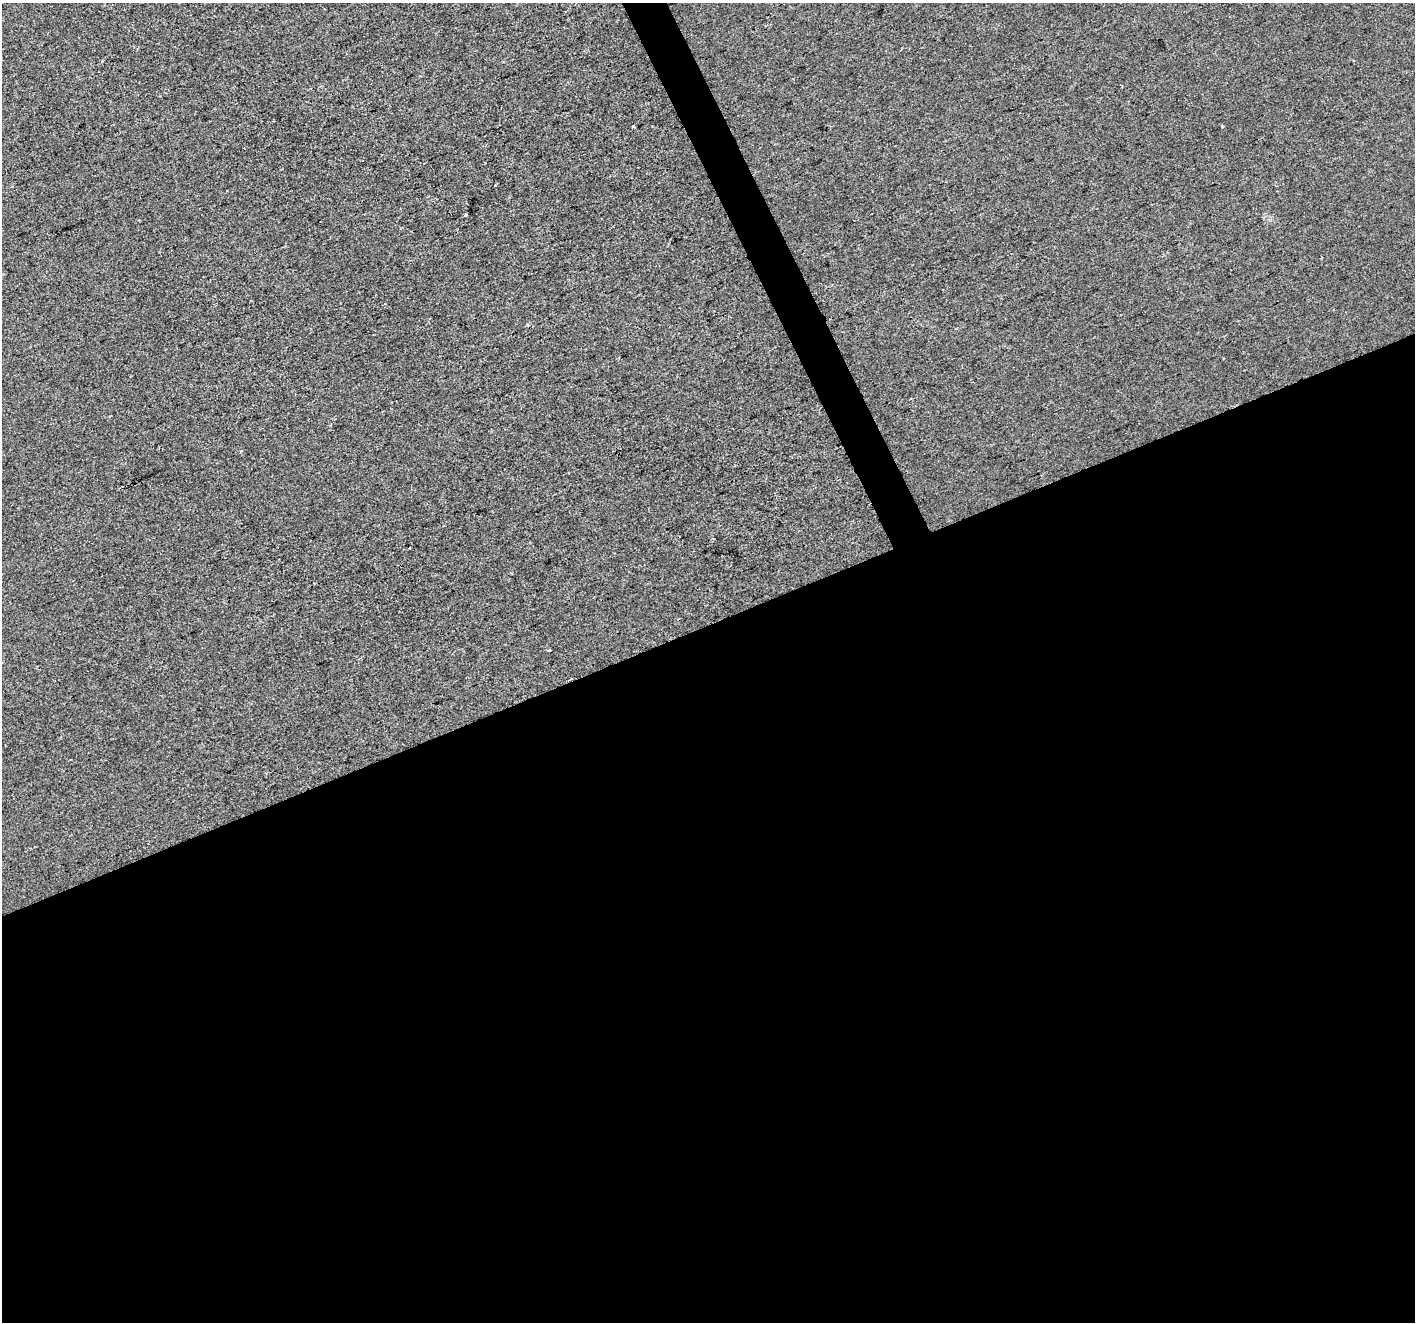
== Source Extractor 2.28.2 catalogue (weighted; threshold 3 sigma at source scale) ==
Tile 15 of 4 x 4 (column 3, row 4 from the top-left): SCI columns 2828-4240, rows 147-1466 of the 5653 x 5515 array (HDU 1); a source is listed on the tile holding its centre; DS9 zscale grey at full resolution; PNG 1417 x 1324 px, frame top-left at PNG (2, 3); no overlay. Shown black and unused: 54% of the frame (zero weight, under 2 of 3 exposures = <1% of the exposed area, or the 3 px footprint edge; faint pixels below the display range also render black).
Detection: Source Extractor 2.28.2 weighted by HDU 2 'WHT'; one run over the whole footprint, this tile lists its part. Background -2.72e-04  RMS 0.0056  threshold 0.025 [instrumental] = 3 sigma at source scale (4.5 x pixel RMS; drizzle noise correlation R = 1.50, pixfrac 1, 0.0396/0.0396 arcsec/px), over >= 5 px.
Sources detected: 5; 1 cosmic-ray / hot-pixel residue — not listed; the other 4 listed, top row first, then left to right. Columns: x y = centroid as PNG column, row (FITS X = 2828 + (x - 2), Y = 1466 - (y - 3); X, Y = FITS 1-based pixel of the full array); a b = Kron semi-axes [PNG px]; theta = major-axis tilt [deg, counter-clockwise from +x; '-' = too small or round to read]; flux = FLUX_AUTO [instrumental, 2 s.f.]
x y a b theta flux
633 126 3 3 - 11
1223 126 3 3 - 5.4
466 215 4 3 - 0.64
409 548 2 2 - 0.41